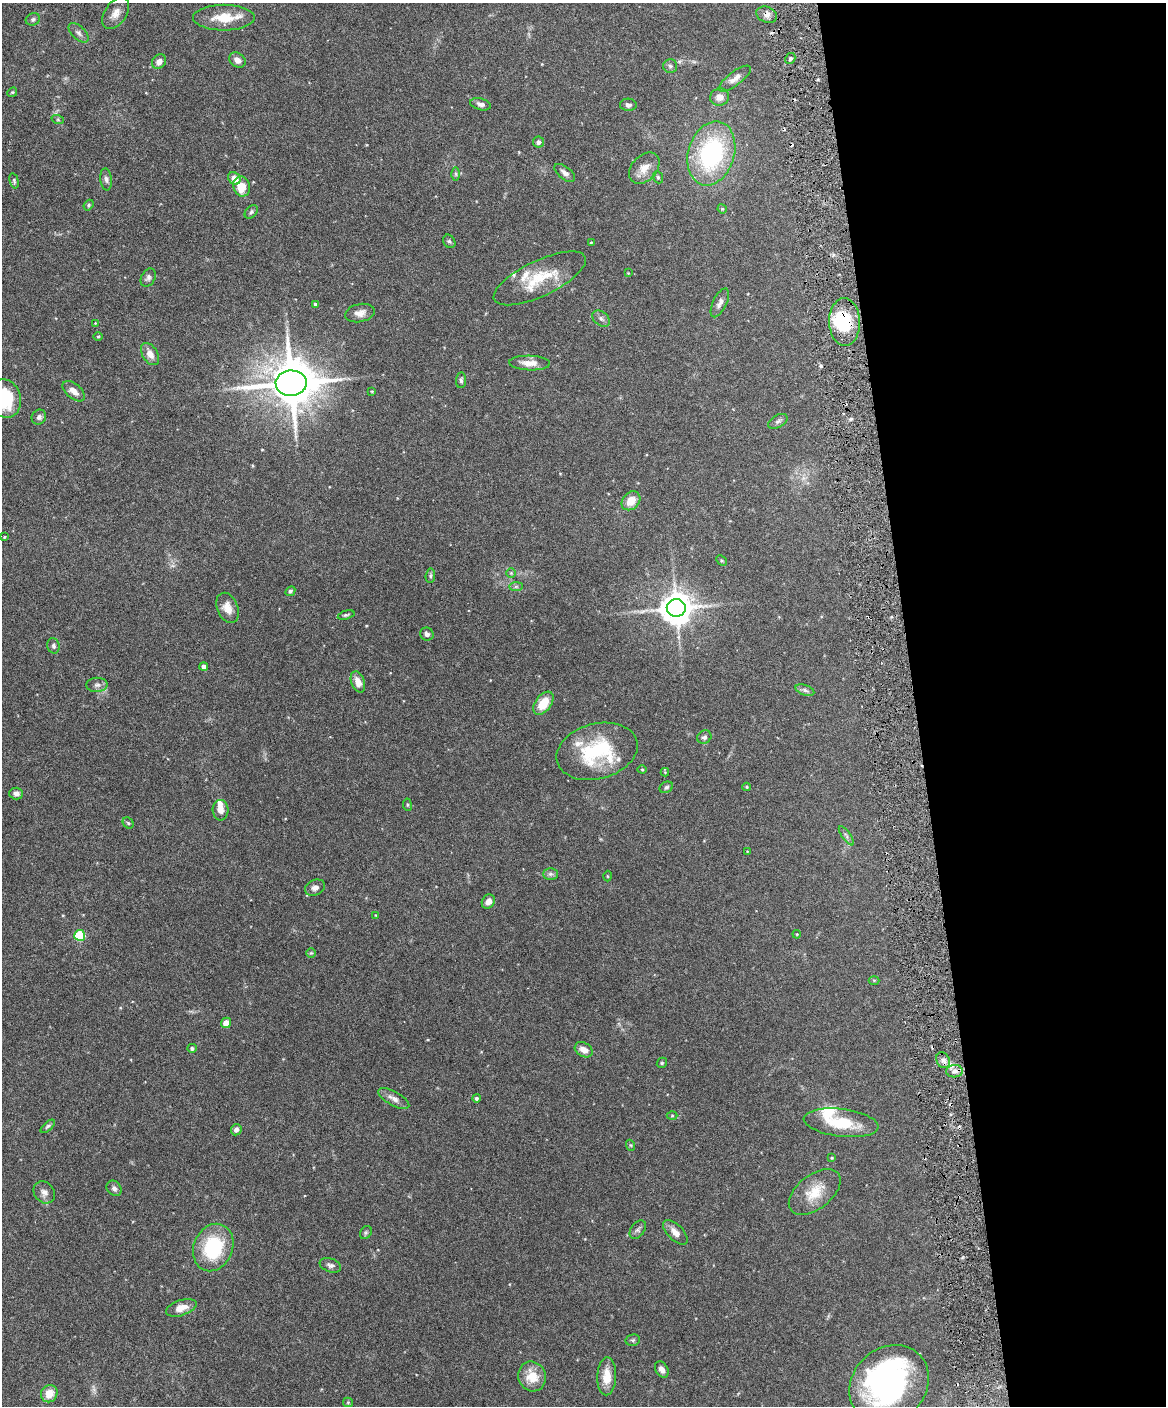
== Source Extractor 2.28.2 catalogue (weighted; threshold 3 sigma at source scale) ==
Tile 8 of 4 x 3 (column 4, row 2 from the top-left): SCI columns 3493-4656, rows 1537-2940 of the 4656 x 4583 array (HDU 1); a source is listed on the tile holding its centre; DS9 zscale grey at full resolution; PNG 1168 x 1408 px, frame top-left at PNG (2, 3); each listed source drawn as its Kron ellipse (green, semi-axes under 4 px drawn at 4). Shown black and unused: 22% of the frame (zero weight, under 3 of 6 exposures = <1% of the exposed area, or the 3 px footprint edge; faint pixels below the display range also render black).
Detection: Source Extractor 2.28.2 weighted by HDU 2 'WHT'; one run over the whole footprint, this tile lists its part. Background 0.243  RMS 0.0049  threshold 0.02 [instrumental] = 3 sigma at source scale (4.09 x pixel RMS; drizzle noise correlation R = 1.36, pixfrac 0.8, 0.05/0.05 arcsec/px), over >= 5 px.
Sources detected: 133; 1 too faint to see at this stretch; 2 inside a brighter object's white glare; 6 cosmic-ray / hot-pixel residue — neither listed nor drawn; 7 inside a brighter listed object's ellipse — not listed separately; the other 117 listed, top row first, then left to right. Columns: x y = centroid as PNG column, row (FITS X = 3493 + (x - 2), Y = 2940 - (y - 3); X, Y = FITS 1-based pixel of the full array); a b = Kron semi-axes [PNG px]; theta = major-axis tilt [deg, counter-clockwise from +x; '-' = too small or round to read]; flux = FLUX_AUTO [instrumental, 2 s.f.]
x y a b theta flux
116 13 18 10 55 4.1
767 15 11 7 -21 2.4
224 18 31 13 0 11
33 19 7 6 - 1
78 33 12 6 -44 1.7
790 59 6 4 60 0.95
237 60 9 7 -34 2.9
159 62 8 6 49 2.8
670 66 7 7 - 1.1
735 78 19 7 37 2.7
12 92 5 4 - 0.52
720 97 9 8 - 3.1
481 104 10 5 -15 1.8
628 105 8 6 -3 1.6
58 120 6 4 -19 0.63
538 142 5 5 - 1.4
711 153 33 23 73 56
644 168 18 12 47 5.5
565 173 12 6 -38 1.9
456 174 6 4 -89 0.76
658 177 6 4 -68 0.72
234 178 7 5 -50 4
106 179 11 5 -84 1.5
14 181 8 4 -76 0.74
242 186 10 8 -71 8.4
89 205 6 4 51 0.64
722 209 5 4 - 0.56
251 212 8 5 47 1.1
449 241 7 5 -55 0.87
591 242 4 3 - 0.31
628 273 3 3 - 0.27
148 278 10 7 61 1.5
540 278 50 17 26 18
720 303 15 7 64 2.3
315 304 4 4 - 1
360 313 15 9 12 3.3
601 318 10 7 -39 1.5
845 322 24 15 -88 22
95 323 3 3 - 0.3
98 336 4 3 - 0.43
150 354 12 7 -58 3.5
530 363 20 7 -2 4.6
461 380 8 5 85 1
291 383 15 12 3 2100
74 391 13 7 -40 3.3
372 391 3 3 - 0.4
5 398 19 16 -74 23
39 417 8 7 - 1.5
778 421 10 6 29 1.3
631 501 10 8 46 5.9
4 537 4 3 - 0.39
722 560 6 4 -45 0.51
511 573 5 5 - 0.66
430 576 7 4 85 0.79
516 587 7 4 0 0.83
290 591 5 4 - 0.87
227 608 16 10 -67 4.8
676 608 9 9 - 830
346 615 8 4 16 0.82
427 634 7 6 - 1.3
53 646 8 6 -77 1.3
204 667 4 4 - 2.4
358 682 11 6 -71 4.2
97 685 10 7 1 1.7
805 690 10 5 -19 1.3
543 703 13 8 54 9.3
704 737 7 6 - 1.4
597 751 41 27 15 35
642 769 4 4 - 0.43
665 772 4 4 - 0.37
666 787 7 5 29 0.99
747 787 4 4 - 0.5
16 793 7 6 - 1.7
407 805 6 3 -82 0.52
221 810 10 8 -86 3.4
128 823 6 5 - 0.76
846 836 11 3 -55 0.87
747 851 3 3 - 0.47
550 874 7 6 - 1.2
608 876 5 3 - 0.41
315 888 10 7 23 2.2
488 902 7 6 - 2.7
375 915 4 3 - 0.3
797 934 4 3 - 0.35
80 935 5 5 - 26
311 953 5 5 - 0.64
874 980 5 3 - 0.4
226 1023 5 5 - 4.1
192 1048 5 4 - 0.95
584 1050 9 6 -30 3.7
943 1060 8 6 -63 2.1
662 1063 5 4 - 0.56
954 1071 8 6 2 2
476 1098 4 4 - 0.94
394 1099 17 7 -29 2.9
672 1116 5 3 - 0.45
841 1123 37 14 -7 16
48 1126 9 4 41 0.82
236 1130 6 5 - 1.7
630 1145 5 3 - 0.5
832 1158 4 3 - 0.44
114 1188 8 7 - 1.5
44 1192 12 9 -51 2.4
815 1192 30 17 38 11
638 1230 10 6 54 1.4
366 1232 7 5 55 0.75
675 1232 16 7 -45 3.5
213 1247 24 19 67 30
330 1265 11 7 -19 1.5
181 1308 16 7 19 4.3
633 1340 7 5 12 0.88
662 1370 8 6 -59 2.7
532 1376 15 13 -68 8.6
607 1376 19 9 88 7
889 1384 42 36 43 110
49 1394 9 8 - 5.6
348 1402 5 4 - 0.52
Overlapping masked pixels (flux is a lower limit): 2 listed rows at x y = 767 15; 845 322
Isophote crosses this tile's border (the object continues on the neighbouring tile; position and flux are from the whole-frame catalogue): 1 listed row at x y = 5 398